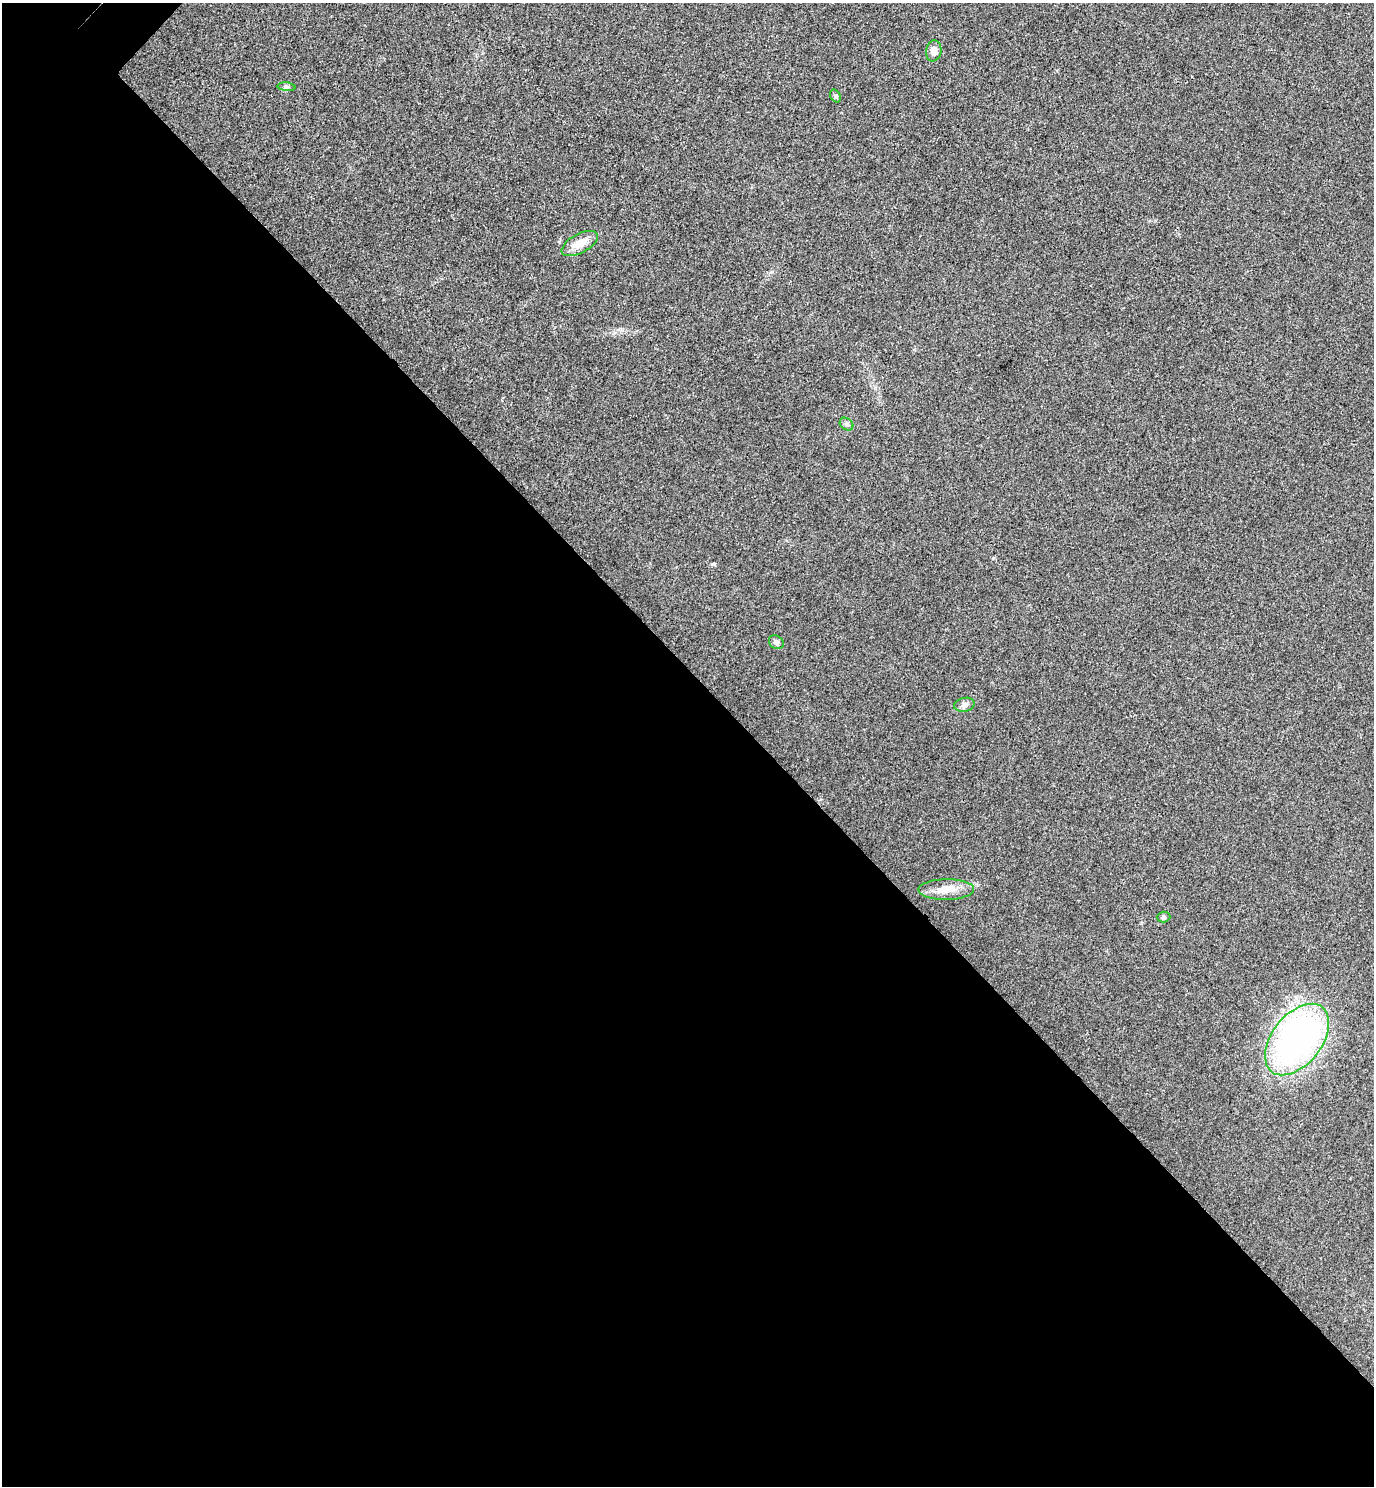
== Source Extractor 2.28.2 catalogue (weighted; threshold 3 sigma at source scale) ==
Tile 14 of 4 x 4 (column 2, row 4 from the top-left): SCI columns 1572-2943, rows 47-1530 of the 6026 x 6025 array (HDU 1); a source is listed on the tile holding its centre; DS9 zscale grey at full resolution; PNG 1376 x 1488 px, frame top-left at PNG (2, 3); each listed source drawn as its Kron ellipse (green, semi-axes under 4 px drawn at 4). Shown black and unused: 55% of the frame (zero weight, under 3 of 4 exposures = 6% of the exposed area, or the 3 px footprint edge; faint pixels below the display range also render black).
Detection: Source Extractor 2.28.2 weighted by HDU 2 'WHT'; one run over the whole footprint, this tile lists its part. Background 0.0217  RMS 0.0063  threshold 0.0282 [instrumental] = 3 sigma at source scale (4.5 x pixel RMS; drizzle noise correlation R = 1.50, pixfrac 1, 0.05/0.05 arcsec/px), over >= 5 px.
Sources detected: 10; all 10 listed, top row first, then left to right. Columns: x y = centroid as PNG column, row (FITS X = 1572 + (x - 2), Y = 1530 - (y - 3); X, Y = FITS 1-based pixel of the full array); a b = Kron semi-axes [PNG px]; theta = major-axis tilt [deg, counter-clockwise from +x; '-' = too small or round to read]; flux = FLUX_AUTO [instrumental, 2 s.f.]
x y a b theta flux
934 51 10 8 81 4.2
286 87 9 3 -5 1.2
835 96 7 5 -59 0.93
580 243 20 9 29 7.6
847 424 7 5 -38 1.5
776 642 8 6 -36 1.7
964 705 10 7 13 2.3
946 890 28 10 1 8.8
1164 917 7 5 2 1.3
1297 1040 41 25 52 210
Unlisted compact peaks at least as high as the median listed source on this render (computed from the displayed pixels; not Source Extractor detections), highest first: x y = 713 564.